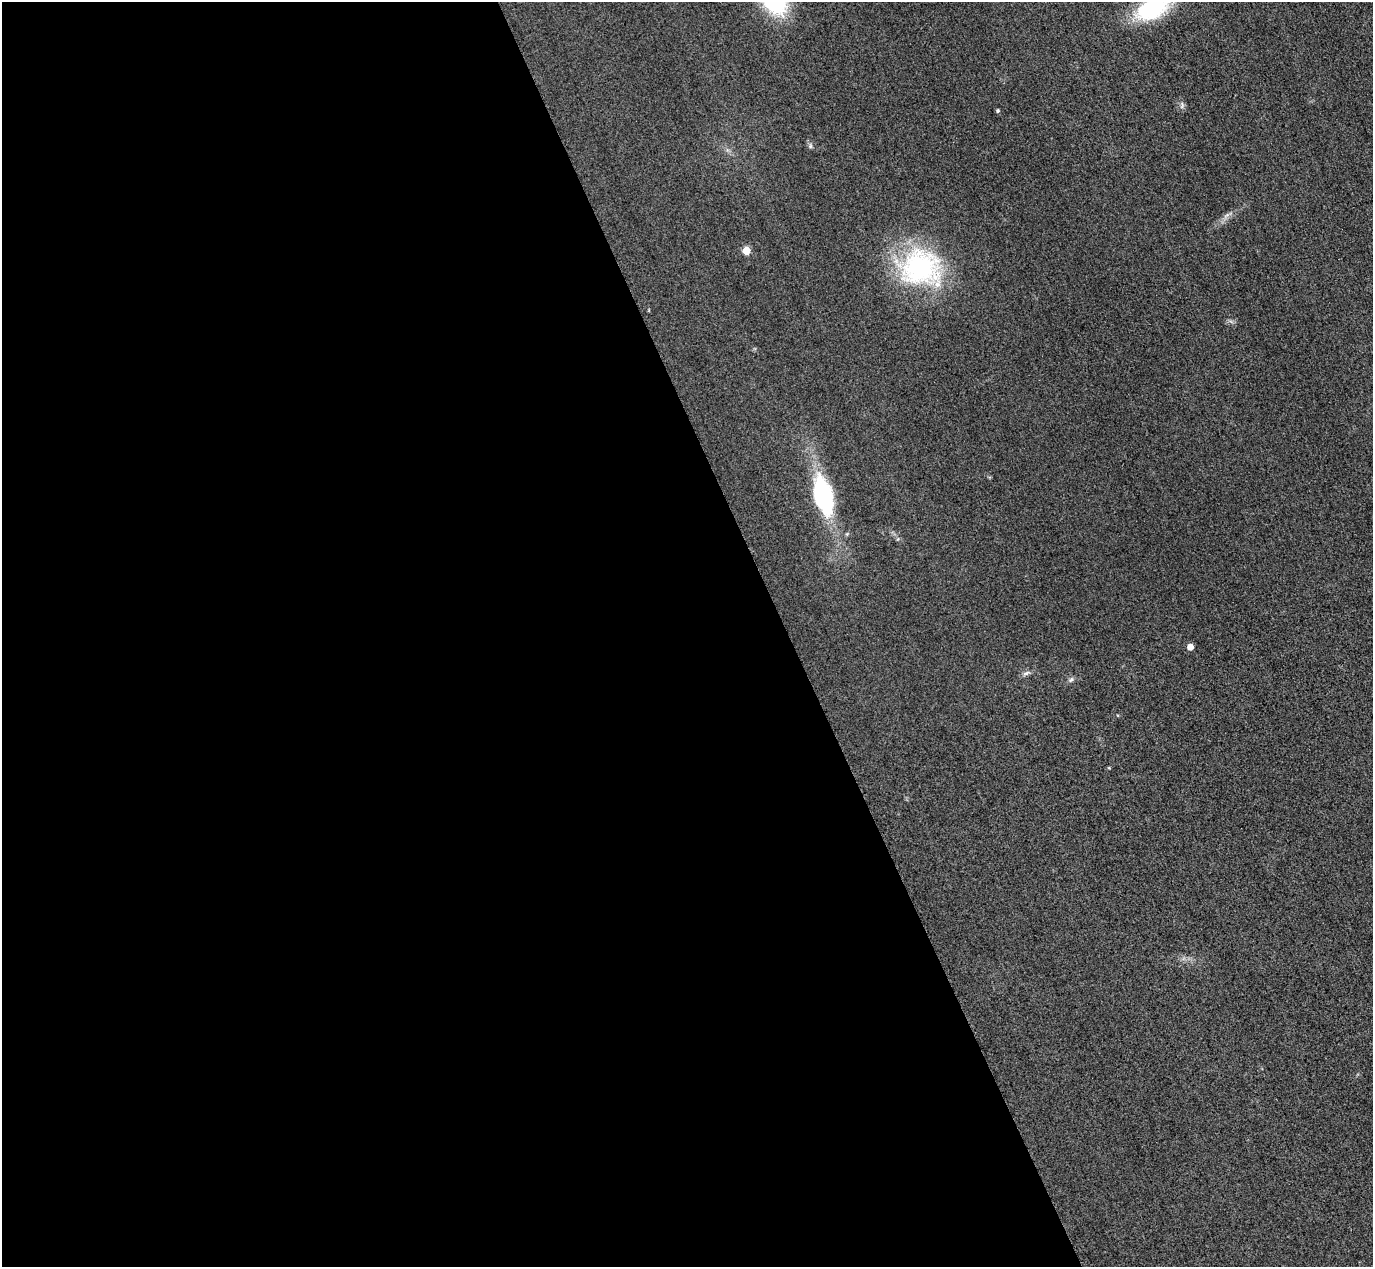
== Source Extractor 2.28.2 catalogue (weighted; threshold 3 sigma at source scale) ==
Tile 9 of 4 x 4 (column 1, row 3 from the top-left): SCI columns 31-1401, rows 1568-2832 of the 5546 x 5533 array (HDU 1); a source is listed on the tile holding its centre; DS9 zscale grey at full resolution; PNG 1375 x 1269 px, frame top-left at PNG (2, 2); no overlay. Shown black and unused: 57% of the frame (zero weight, under 3 of 4 exposures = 3% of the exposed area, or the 3 px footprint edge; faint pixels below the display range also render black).
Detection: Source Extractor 2.28.2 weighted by HDU 2 'WHT'; one run over the whole footprint, this tile lists its part. Background 0.146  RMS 0.019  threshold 0.0864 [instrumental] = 3 sigma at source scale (4.5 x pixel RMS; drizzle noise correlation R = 1.50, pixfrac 1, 0.05/0.05 arcsec/px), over >= 5 px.
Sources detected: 10; all 10 listed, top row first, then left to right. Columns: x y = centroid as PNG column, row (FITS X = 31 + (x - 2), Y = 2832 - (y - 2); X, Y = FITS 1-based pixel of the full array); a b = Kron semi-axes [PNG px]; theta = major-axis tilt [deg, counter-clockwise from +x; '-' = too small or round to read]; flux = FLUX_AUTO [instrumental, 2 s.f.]
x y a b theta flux
1152 9 26 15 26 210
1182 105 11 3 90 3.8
998 111 4 4 - 3.2
810 146 6 5 - 3.6
746 250 5 5 - 58
920 268 51 46 -15 290
823 495 36 17 -75 230
1190 647 5 5 - 21
1026 673 10 5 25 5.6
1071 680 8 5 62 4.5
Isophote crosses this tile's border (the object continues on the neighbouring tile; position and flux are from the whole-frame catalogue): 1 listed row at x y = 1152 9